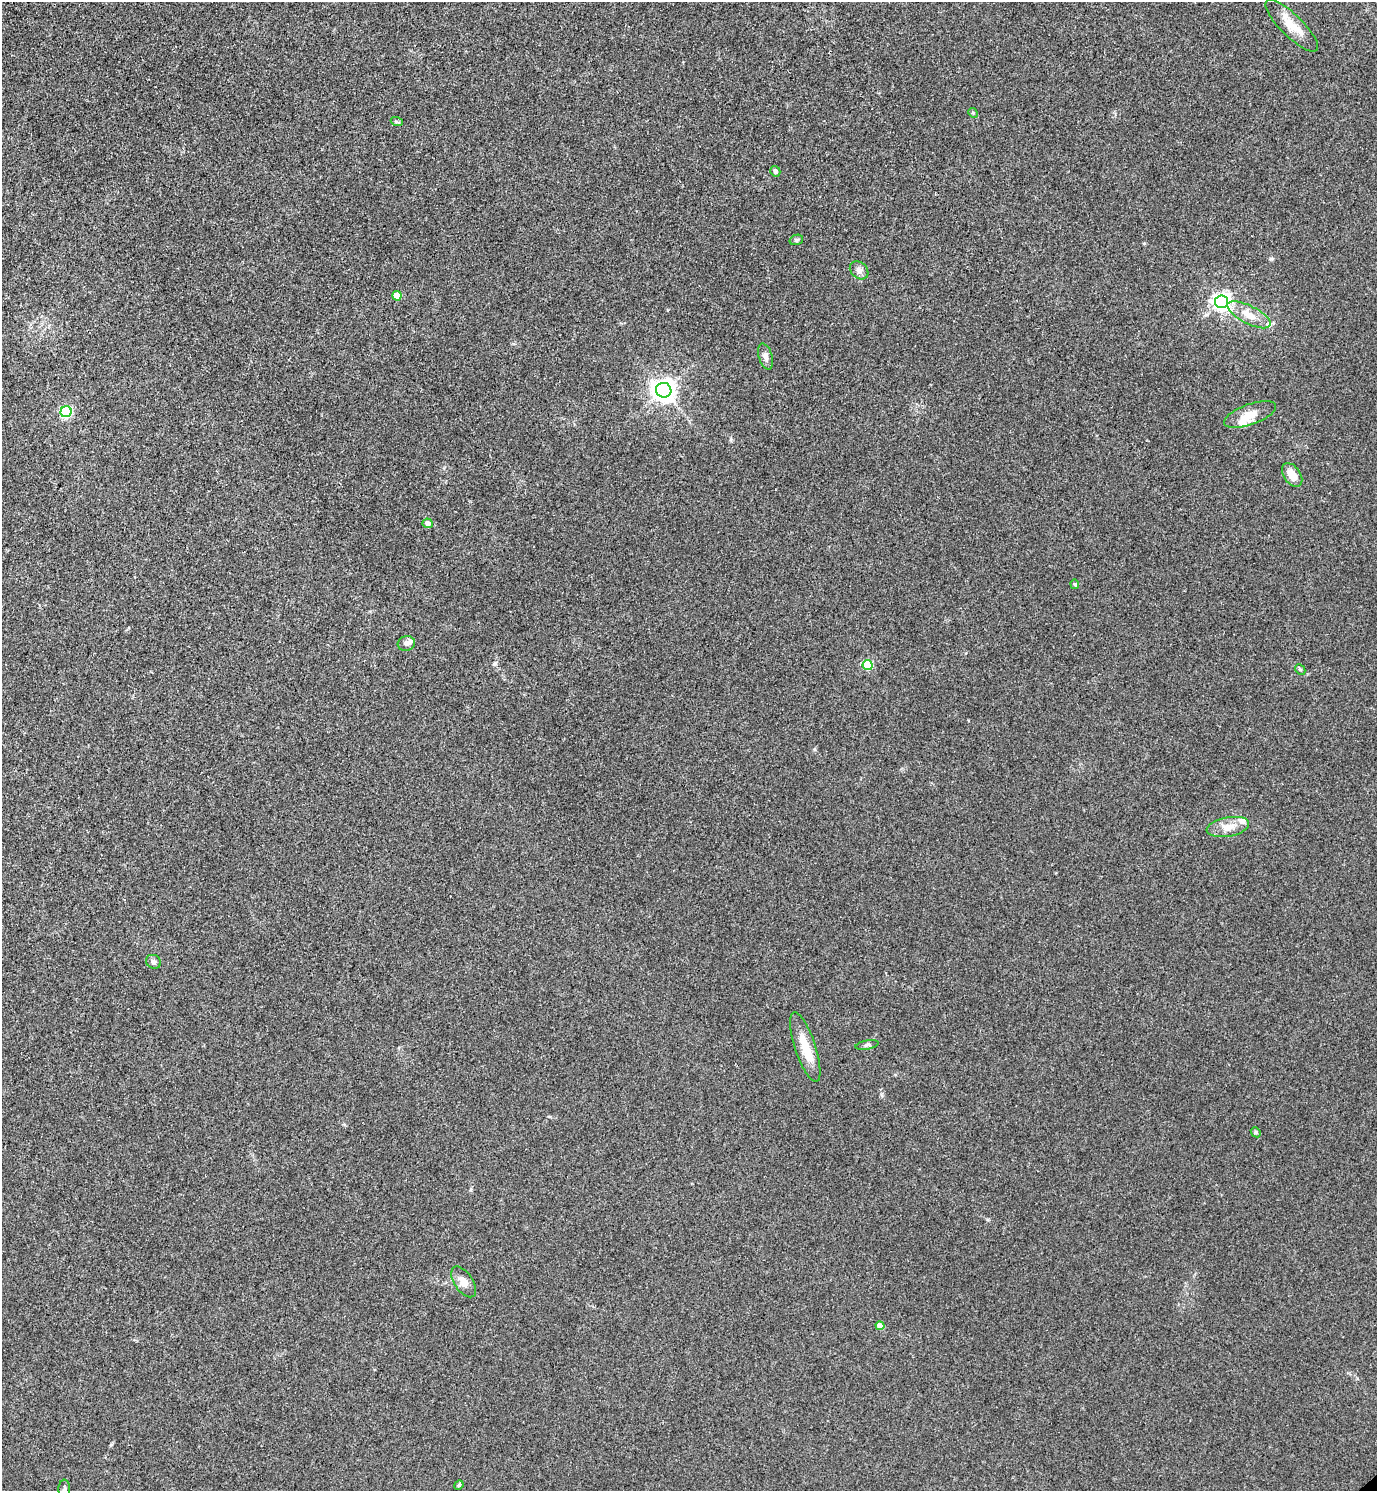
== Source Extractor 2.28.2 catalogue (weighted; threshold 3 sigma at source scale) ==
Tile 11 of 4 x 4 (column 3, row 3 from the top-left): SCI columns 3049-4423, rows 1534-3022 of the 5992 x 6003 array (HDU 1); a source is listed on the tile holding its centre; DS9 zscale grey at full resolution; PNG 1379 x 1493 px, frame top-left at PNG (2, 2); each listed source drawn as its Kron ellipse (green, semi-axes under 4 px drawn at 4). Shown black and unused: <1% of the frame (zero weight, under 3 of 5 exposures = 3% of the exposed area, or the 3 px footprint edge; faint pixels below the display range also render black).
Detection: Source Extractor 2.28.2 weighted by HDU 2 'WHT'; one run over the whole footprint, this tile lists its part. Background 0.0162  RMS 0.0029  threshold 0.0131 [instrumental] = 3 sigma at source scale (4.5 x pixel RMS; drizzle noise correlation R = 1.50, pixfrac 1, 0.05/0.05 arcsec/px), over >= 5 px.
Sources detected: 33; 2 inside a brighter object's white glare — neither listed nor drawn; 3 inside a brighter listed object's ellipse — not listed separately; the other 28 listed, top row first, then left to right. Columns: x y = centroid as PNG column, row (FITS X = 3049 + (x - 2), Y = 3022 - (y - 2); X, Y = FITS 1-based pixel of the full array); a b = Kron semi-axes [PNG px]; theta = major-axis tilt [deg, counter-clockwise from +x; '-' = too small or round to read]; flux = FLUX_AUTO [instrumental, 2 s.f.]
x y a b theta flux
1292 26 35 11 -44 5.4
973 113 5 4 - 0.37
397 122 6 3 -19 0.4
775 171 5 5 - 0.93
796 240 7 5 14 0.5
859 270 10 8 -42 1.3
397 296 5 4 - 5.8
1222 302 6 6 - 120
1249 315 24 9 -27 4.6
765 356 13 6 -73 1.3
664 390 7 7 - 220
66 412 5 5 - 34
1250 414 27 10 19 3.9
1292 475 13 8 -56 3.2
428 523 5 5 - 1.5
1075 584 5 4 - 0.36
406 643 9 7 16 1
868 665 5 5 - 15
1300 669 6 4 -46 0.37
1228 827 21 9 10 3.4
153 962 8 6 -27 0.81
867 1045 12 4 11 0.63
805 1047 36 10 -72 6.2
1256 1132 5 4 - 0.39
464 1282 17 9 -56 2.5
880 1326 4 4 - 3
459 1485 5 4 - 0.36
64 1490 10 6 -88 0.83
Isophote crosses this tile's border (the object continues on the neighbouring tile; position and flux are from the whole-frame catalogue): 1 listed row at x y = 64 1490
Unlisted compact peaks at least as high as the median listed source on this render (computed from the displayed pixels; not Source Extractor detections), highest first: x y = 1271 259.